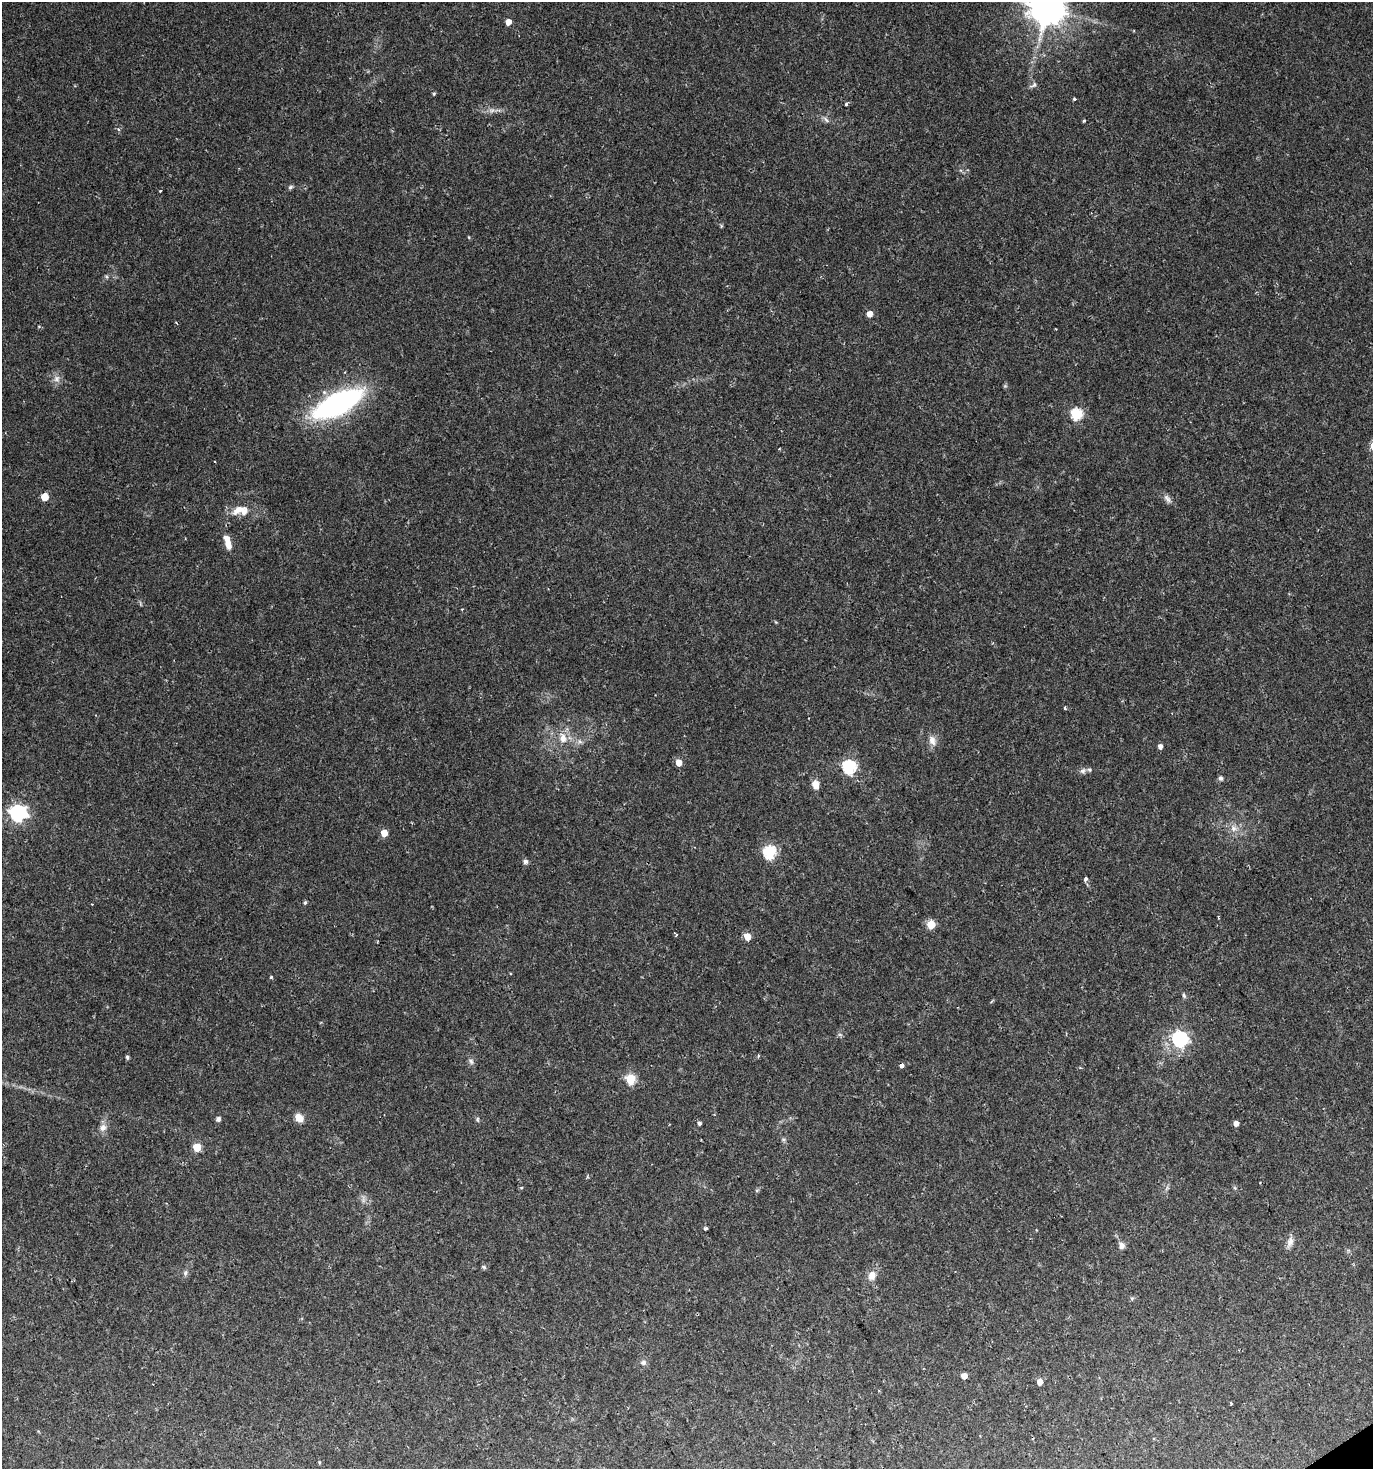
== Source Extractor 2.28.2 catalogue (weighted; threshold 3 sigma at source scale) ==
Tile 6 of 4 x 4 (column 2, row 2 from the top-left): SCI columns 1547-2917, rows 2934-4400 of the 5773 x 5868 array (HDU 1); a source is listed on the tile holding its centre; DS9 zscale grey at full resolution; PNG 1375 x 1471 px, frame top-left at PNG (2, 2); no overlay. Shown black and unused: <1% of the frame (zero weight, under 2 of 3 exposures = <1% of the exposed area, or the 3 px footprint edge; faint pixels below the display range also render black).
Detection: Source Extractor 2.28.2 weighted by HDU 2 'WHT'; one run over the whole footprint, this tile lists its part. Background 0.027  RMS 0.0031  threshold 0.0139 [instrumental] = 3 sigma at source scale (4.5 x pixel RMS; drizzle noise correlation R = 1.50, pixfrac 1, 0.0396/0.0396 arcsec/px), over >= 5 px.
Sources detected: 70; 1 too faint to see at this stretch — not listed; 3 inside a brighter listed object's ellipse — not listed separately; the other 66 listed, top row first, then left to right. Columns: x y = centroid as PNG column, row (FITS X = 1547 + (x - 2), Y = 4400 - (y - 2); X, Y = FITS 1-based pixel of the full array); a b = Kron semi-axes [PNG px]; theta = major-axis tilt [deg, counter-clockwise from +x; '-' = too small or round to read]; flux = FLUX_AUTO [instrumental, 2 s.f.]
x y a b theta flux
1047 8 10 10 - 750
508 22 5 4 - 2.6
1033 85 10 5 28 0.76
434 94 4 4 - 0.41
1074 99 4 3 - 0.52
846 104 3 3 - 0.69
826 119 10 5 -54 0.81
1084 121 3 2 - 0.56
290 187 7 5 28 0.57
107 277 6 4 -71 0.39
869 314 5 5 - 2.6
57 379 10 8 49 1.6
338 404 39 15 26 77
1077 414 6 6 - 28
44 497 5 5 - 7.1
1167 498 13 7 -52 1.3
238 510 22 9 26 3.7
228 544 12 7 -70 2.6
462 609 3 2 - 0.28
1065 708 4 3 - 0.47
563 738 15 10 -77 3.4
932 740 14 9 -73 2.1
580 742 7 4 -19 0.71
1160 746 5 4 - 1.2
679 762 5 5 - 3.2
849 767 6 6 - 49
1083 771 7 7 - 0.9
1221 778 6 5 - 0.67
815 785 11 8 -72 2.2
18 813 7 7 - 96
1234 828 9 6 -89 1.5
384 833 5 5 - 5.3
769 852 6 6 - 40
525 861 6 6 - 0.81
1086 879 4 3 - 1.5
305 902 6 4 63 0.44
931 924 5 5 - 11
675 934 6 3 -48 0.58
747 936 5 5 - 5.5
271 977 3 3 - 0.5
1184 995 7 4 -63 0.56
1180 1039 7 6 - 77
758 1056 4 3 - 0.32
127 1057 6 4 -81 0.54
471 1061 9 5 -53 0.82
901 1065 4 3 - 3.9
1080 1068 4 3 - 0.3
630 1079 5 5 - 20
299 1118 8 6 -47 3.8
218 1119 6 5 - 0.85
477 1119 8 4 -90 0.47
699 1123 4 4 - 0.77
1236 1123 4 4 - 1.9
103 1128 10 9 - 1.7
197 1147 5 5 - 11
705 1228 4 3 - 0.55
1290 1241 14 8 81 1.8
1122 1245 9 7 -87 1.3
484 1267 7 5 -17 0.54
185 1273 8 5 73 0.72
872 1275 11 9 75 2.5
1132 1298 6 4 17 0.44
643 1362 7 7 - 0.99
964 1376 5 4 - 3
1039 1382 5 4 - 2.4
1231 1403 4 2 - 0.34
Isophote crosses this tile's border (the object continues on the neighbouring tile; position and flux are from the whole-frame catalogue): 1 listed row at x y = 1047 8